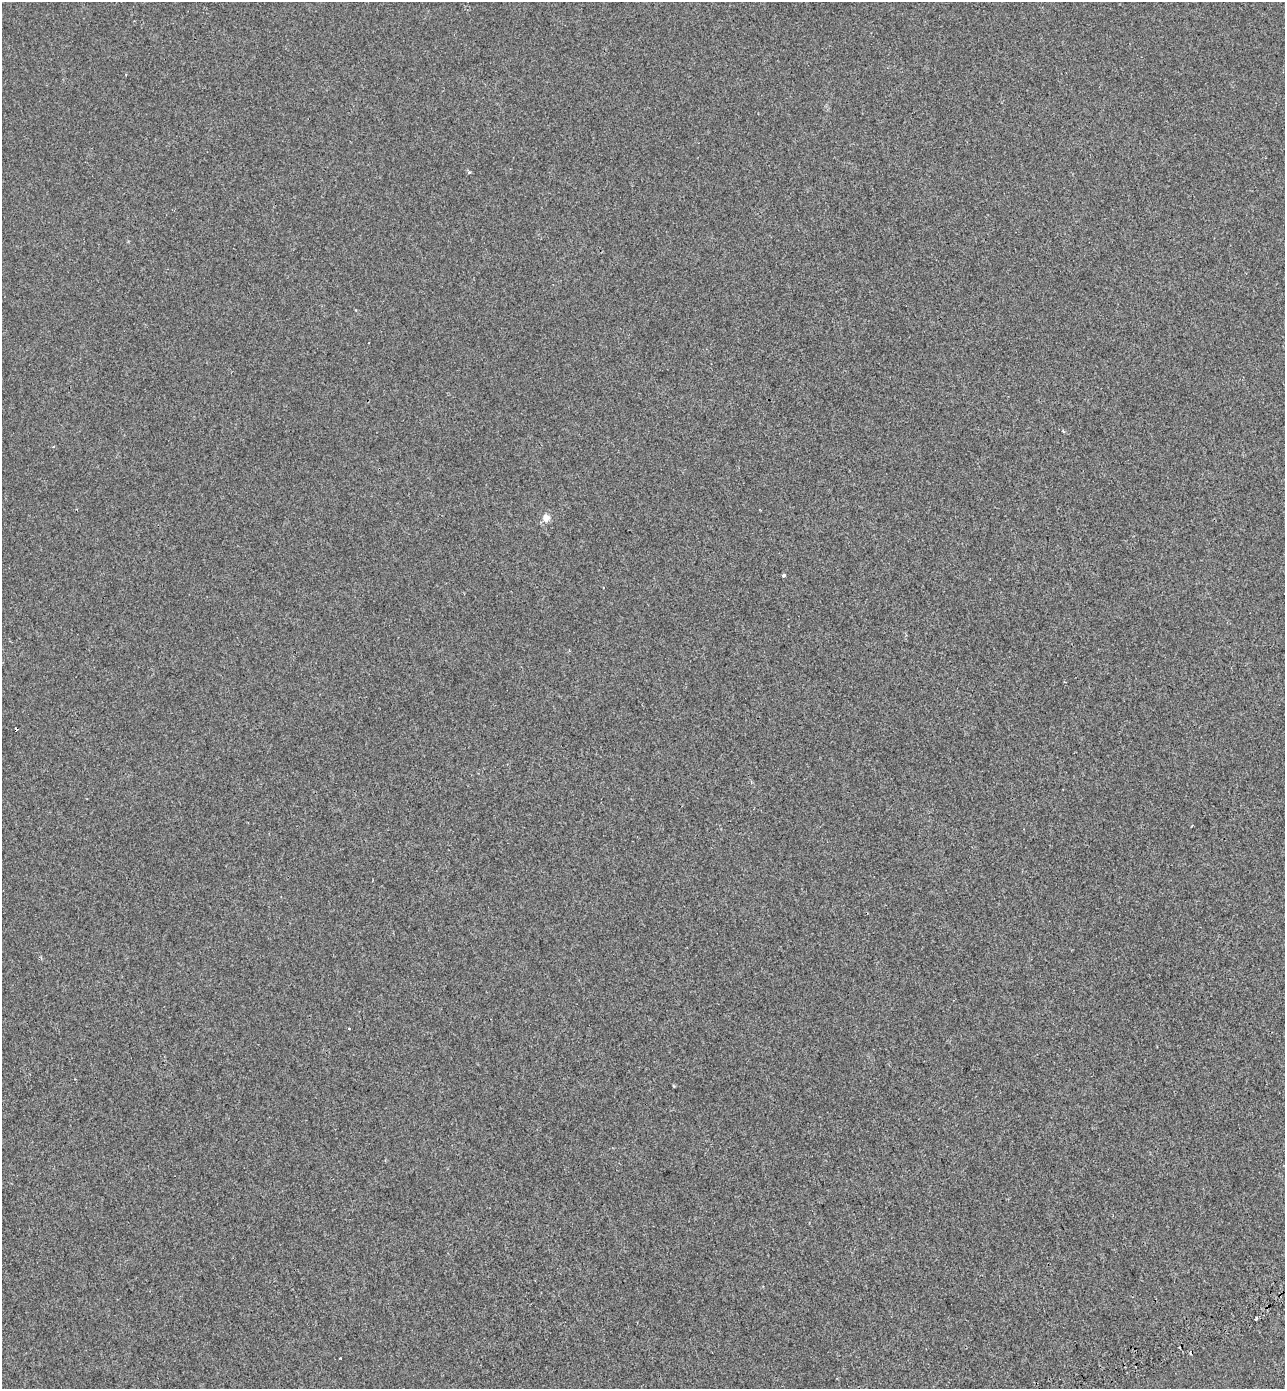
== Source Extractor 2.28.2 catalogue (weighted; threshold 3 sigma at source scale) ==
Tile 6 of 4 x 4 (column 2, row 2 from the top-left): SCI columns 1534-2816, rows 2868-4254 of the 5579 x 5738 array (HDU 1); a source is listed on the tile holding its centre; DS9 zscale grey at full resolution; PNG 1287 x 1391 px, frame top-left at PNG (2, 2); no overlay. Shown black and unused: <1% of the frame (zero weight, under 2 of 3 exposures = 7% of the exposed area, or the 3 px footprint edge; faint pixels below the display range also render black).
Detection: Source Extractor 2.28.2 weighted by HDU 2 'WHT'; one run over the whole footprint, this tile lists its part. Background -1.84e-04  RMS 0.0045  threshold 0.0203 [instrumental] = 3 sigma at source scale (4.5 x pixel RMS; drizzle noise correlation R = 1.50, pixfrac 1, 0.0396/0.0396 arcsec/px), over >= 5 px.
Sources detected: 7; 2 cosmic-ray / hot-pixel residue — not listed; the other 5 listed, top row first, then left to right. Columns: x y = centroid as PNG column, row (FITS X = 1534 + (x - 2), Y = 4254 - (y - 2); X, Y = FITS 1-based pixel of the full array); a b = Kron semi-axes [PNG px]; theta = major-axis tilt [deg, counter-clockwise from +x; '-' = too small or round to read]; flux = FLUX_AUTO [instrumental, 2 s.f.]
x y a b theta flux
1063 431 5 3 - 0.48
546 518 9 8 - 3.2
783 575 3 3 - 1.1
674 1086 5 3 - 0.39
1256 1318 4 3 - 1.1